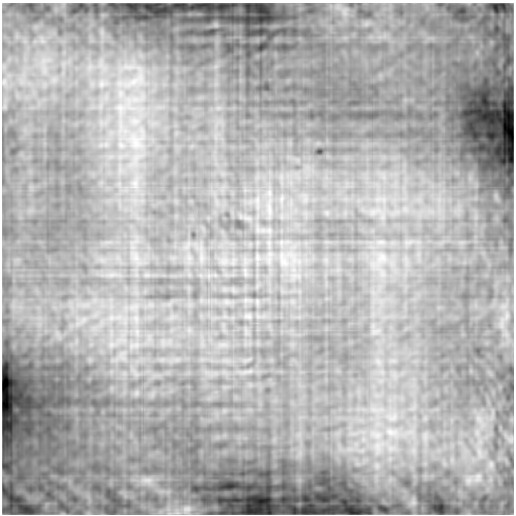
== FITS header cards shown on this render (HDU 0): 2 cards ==
NAXIS1  =                  512
NAXIS2  =                  512

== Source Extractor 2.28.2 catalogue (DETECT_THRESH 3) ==
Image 512 x 512 px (HDU 0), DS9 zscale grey, 1 PNG px = 1 image px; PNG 516 x 516 px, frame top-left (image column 1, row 512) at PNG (2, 3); no overlay
Background -0.0273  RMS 0.0022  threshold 0.00654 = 3 sigma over >= 5 px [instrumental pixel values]
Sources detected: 16; all 16 listed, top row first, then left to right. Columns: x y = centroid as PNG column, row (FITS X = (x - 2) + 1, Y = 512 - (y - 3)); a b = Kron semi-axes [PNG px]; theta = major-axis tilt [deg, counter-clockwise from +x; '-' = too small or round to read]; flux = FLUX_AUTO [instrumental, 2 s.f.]
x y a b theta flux
344 12 13 5 -90 0.7
134 81 18 8 30 1.9
136 143 10 7 -90 1
496 196 10 4 -77 0.42
382 257 8 6 60 0.64
506 316 12 5 85 0.75
393 418 16 8 15 1.4
479 419 10 8 -58 1
392 432 24 13 -15 4.3
511 439 9 7 53 0.48
378 447 26 15 84 5.3
479 452 17 7 -81 1.4
491 464 11 7 -83 0.64
478 478 15 10 58 1.5
147 480 23 12 -3 2.2
187 509 18 15 20 2.4